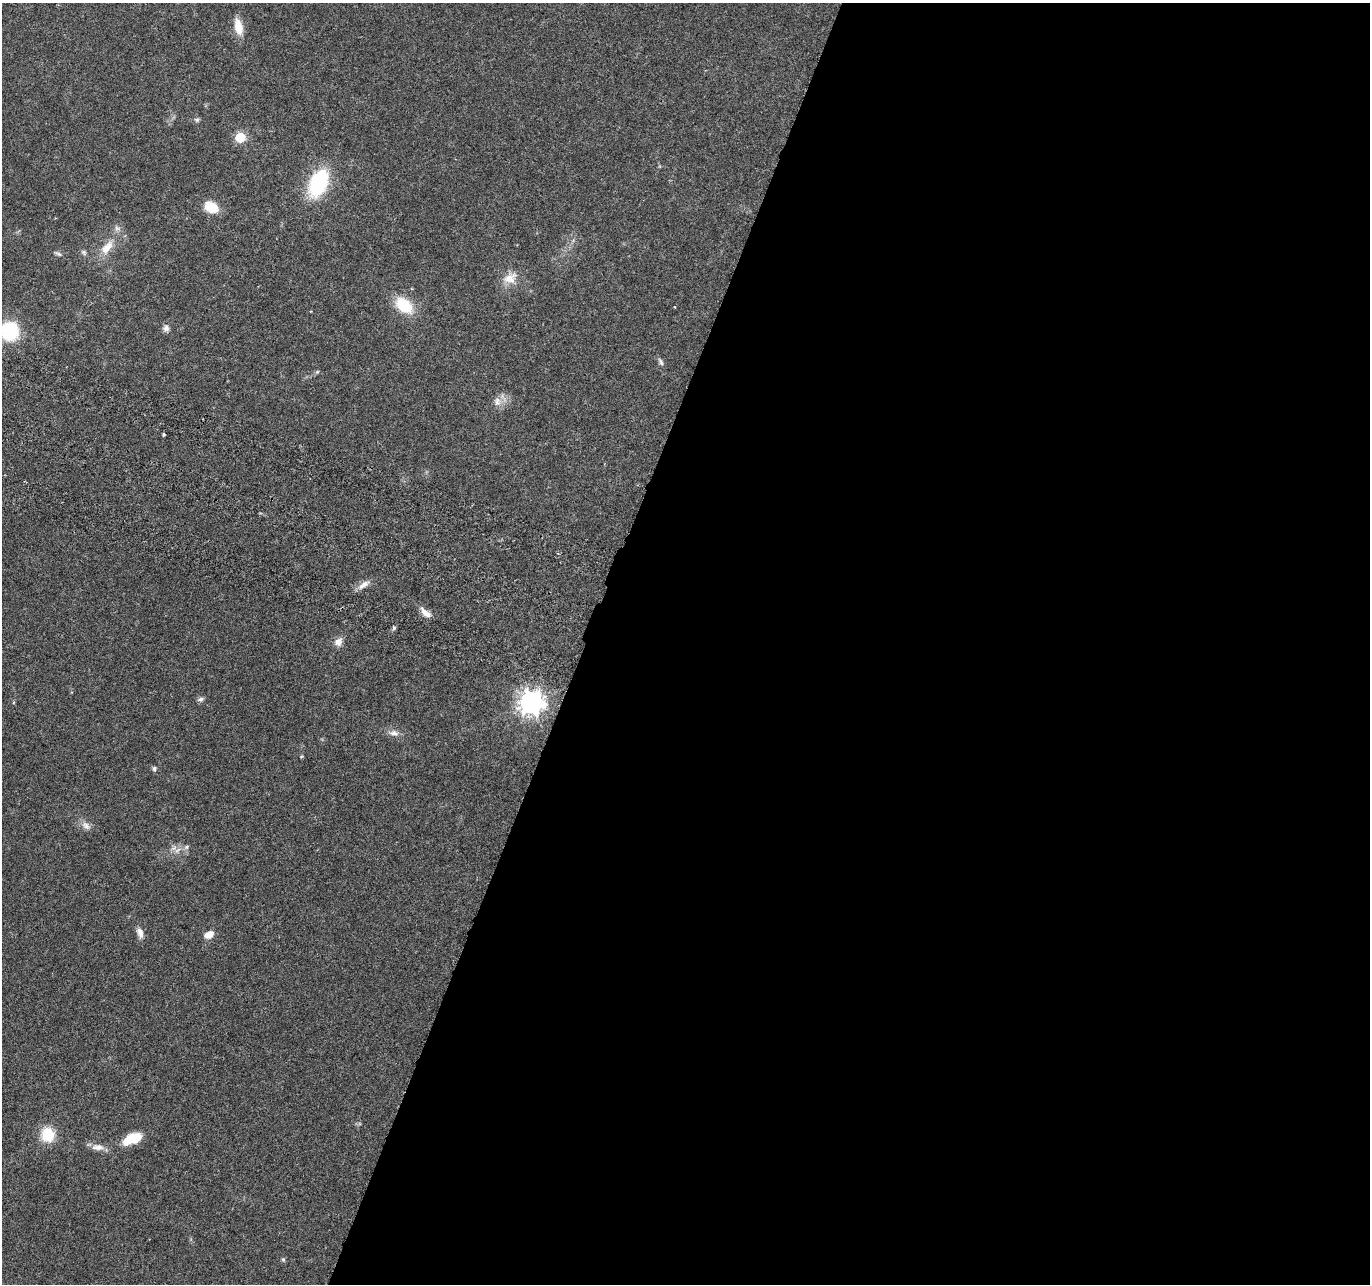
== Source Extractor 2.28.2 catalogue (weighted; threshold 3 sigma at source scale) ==
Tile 12 of 4 x 4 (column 4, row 3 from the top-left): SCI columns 4127-5494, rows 1551-2832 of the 5525 x 5730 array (HDU 1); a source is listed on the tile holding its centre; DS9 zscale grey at full resolution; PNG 1372 x 1286 px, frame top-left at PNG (2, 3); no overlay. Shown black and unused: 57% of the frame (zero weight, under 3 of 6 exposures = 3% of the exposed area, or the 3 px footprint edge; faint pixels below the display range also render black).
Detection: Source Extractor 2.28.2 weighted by HDU 2 'WHT'; one run over the whole footprint, this tile lists its part. Background 0.0272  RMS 0.0021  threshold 0.00863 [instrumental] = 3 sigma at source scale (4.09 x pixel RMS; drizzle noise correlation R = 1.36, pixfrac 0.8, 0.0396/0.0396 arcsec/px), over >= 5 px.
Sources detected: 37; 1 inside a brighter object's white glare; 1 long thin detection or spike segment (spike, bleed or trail) — not listed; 1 inside a brighter listed object's ellipse — not listed separately; the other 34 listed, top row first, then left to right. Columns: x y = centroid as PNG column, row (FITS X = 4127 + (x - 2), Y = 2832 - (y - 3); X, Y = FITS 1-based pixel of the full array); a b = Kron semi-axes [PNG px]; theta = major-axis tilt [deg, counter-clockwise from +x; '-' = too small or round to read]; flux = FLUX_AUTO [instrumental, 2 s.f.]
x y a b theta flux
238 27 19 9 -77 3.1
197 120 7 6 - 0.44
240 137 6 6 - 12
318 183 26 15 67 18
211 207 15 12 -27 3.9
117 228 7 6 - 0.61
107 247 22 11 51 3.2
84 252 8 6 -42 0.44
58 254 12 4 -28 0.47
510 278 21 14 24 2.8
404 305 17 11 -39 8.1
674 307 3 3 - 0.15
166 328 8 8 - 0.79
9 331 13 13 - 16
661 362 12 5 -63 0.53
317 372 6 4 44 0.27
497 401 13 10 -82 1.4
164 434 3 3 - 0.46
364 585 20 7 33 1.4
394 628 5 5 - 0.32
338 642 12 10 54 1.3
201 699 10 5 11 0.52
531 702 9 8 - 180
394 733 14 8 -9 1.2
301 757 5 3 - 0.17
154 768 6 5 - 0.48
86 826 14 8 -41 1.2
178 850 10 6 38 1
140 933 14 7 -72 1.3
209 935 10 7 26 1.9
48 1135 15 14 - 5.8
135 1138 17 10 10 5.2
98 1147 18 8 -2 1.5
283 1260 6 5 - 0.3
Isophote crosses this tile's border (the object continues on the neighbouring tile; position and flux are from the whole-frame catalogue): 1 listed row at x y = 9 331